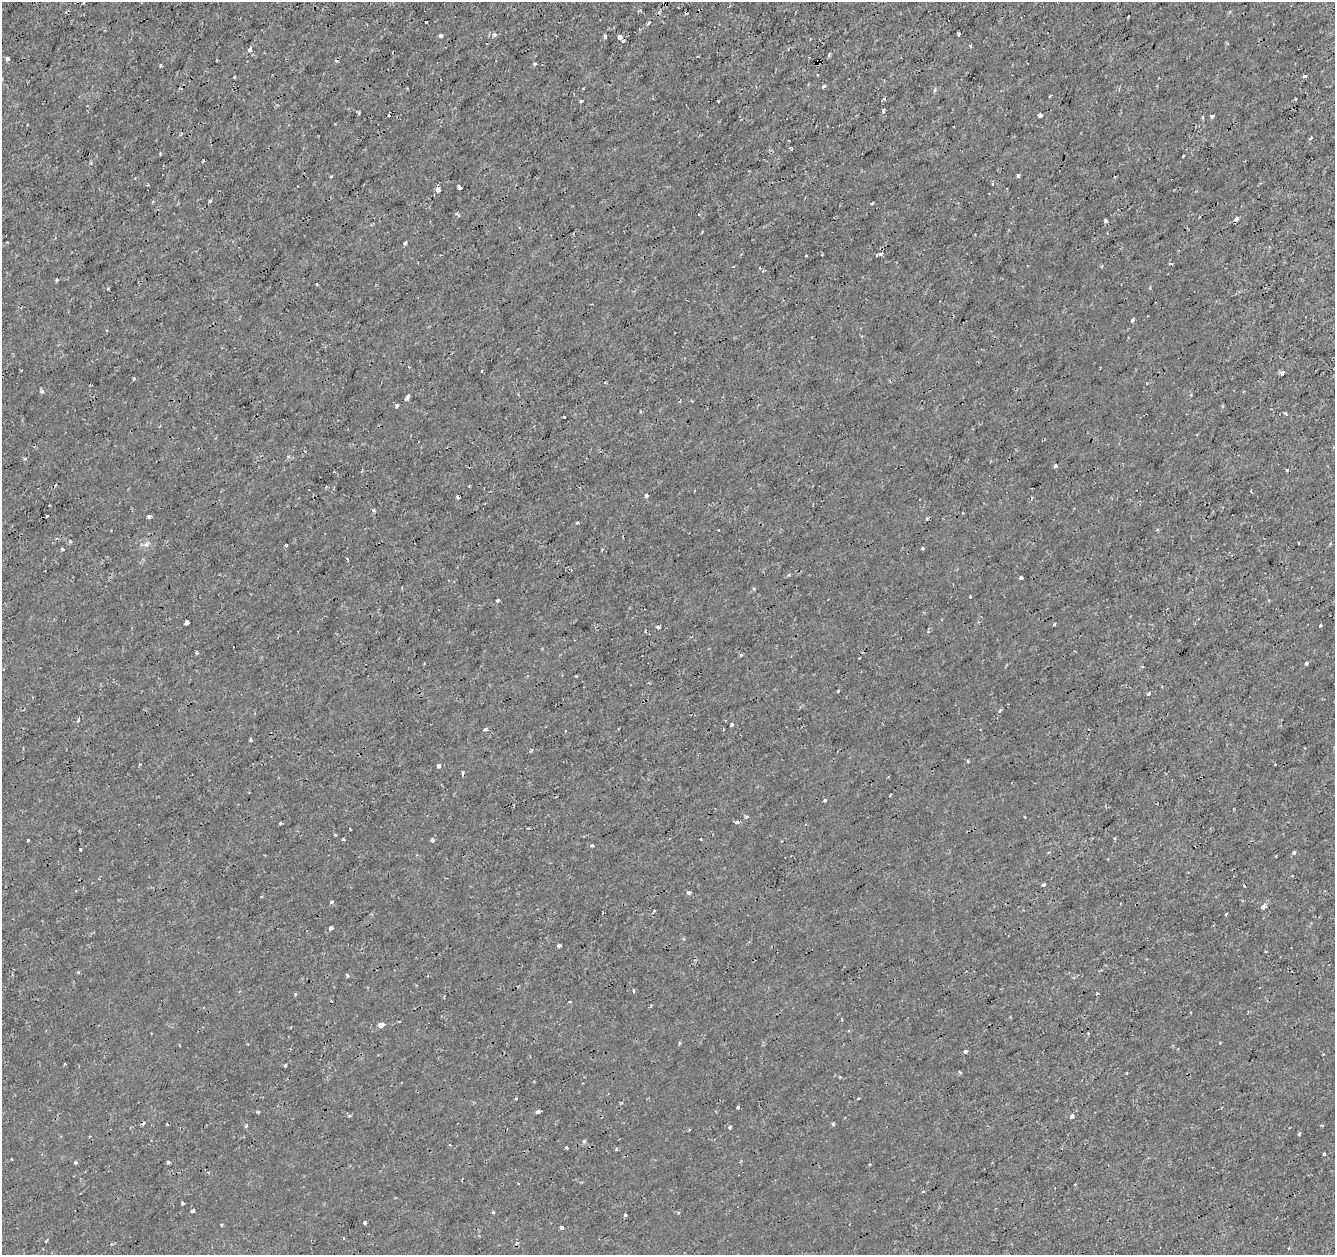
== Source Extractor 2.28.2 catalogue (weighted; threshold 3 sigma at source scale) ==
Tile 10 of 4 x 4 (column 2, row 3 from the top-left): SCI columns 1334-2666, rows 1469-2721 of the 5339 x 5500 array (HDU 1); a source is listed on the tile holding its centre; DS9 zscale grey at full resolution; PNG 1337 x 1257 px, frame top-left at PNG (2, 2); no overlay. Shown black and unused: <1% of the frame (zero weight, under 2 of 3 exposures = <1% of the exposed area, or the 3 px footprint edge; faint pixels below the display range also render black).
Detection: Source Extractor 2.28.2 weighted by HDU 2 'WHT'; one run over the whole footprint, this tile lists its part. Background 1.41e-04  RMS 0.0011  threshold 0.00507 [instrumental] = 3 sigma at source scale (4.5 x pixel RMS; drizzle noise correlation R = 1.50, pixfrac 1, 0.0396/0.0396 arcsec/px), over >= 5 px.
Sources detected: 164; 15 cosmic-ray / hot-pixel residue — not listed; the other 149 listed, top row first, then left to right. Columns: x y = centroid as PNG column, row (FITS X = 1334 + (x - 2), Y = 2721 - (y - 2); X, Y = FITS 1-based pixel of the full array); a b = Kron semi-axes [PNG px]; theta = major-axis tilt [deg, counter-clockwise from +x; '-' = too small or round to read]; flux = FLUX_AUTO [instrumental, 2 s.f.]
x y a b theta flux
659 12 5 4 - 0.18
426 22 3 3 - 0.16
648 23 4 3 - 0.37
494 34 4 4 - 0.29
958 34 4 3 - 0.31
441 36 4 3 - 0.59
605 37 4 3 - 0.26
619 37 4 3 - 0.57
624 41 4 3 - 0.47
970 46 4 3 - 0.13
249 50 4 3 - 0.97
7 59 4 4 - 0.23
818 62 5 3 - 0.54
535 64 3 3 - 0.21
161 65 3 3 - 0.15
1304 76 4 3 - 0.64
235 77 3 3 - 0.16
824 86 3 3 - 0.31
935 90 5 3 - 0.15
884 98 3 3 - 0.42
1296 99 3 2 - 0.22
581 101 3 3 - 0.28
883 111 4 3 - 0.27
359 113 4 3 - 0.14
1040 115 4 3 - 0.36
1212 116 4 3 - 0.29
1203 117 5 3 - 0.14
1311 138 4 2 - 0.19
203 161 3 2 - 0.11
1018 175 3 3 - 0.45
331 176 3 3 - 0.12
992 184 3 3 - 0.22
459 188 4 3 - 0.5
438 190 4 3 - 1.1
210 201 4 4 - 0.13
872 203 3 2 - 0.11
457 214 6 3 -35 0.21
1236 219 5 4 - 0.36
1106 220 4 3 - 0.19
702 232 3 2 - 0.099
405 243 4 3 - 0.32
881 254 4 4 - 0.31
806 255 3 2 - 0.086
1171 264 4 3 - 0.35
317 284 3 3 - 0.24
108 289 3 2 - 0.12
1132 320 4 3 - 0.4
409 367 3 2 - 0.079
482 371 3 2 - 0.097
1282 373 4 3 - 0.55
134 378 4 3 - 0.11
42 391 6 4 -63 0.22
408 396 6 3 57 0.96
397 406 4 3 - 0.51
1285 413 3 3 - 0.54
289 456 5 4 - 0.21
24 459 4 4 - 0.15
1055 466 4 3 - 0.33
1251 491 3 2 - 0.13
646 495 3 3 - 0.49
373 510 4 3 - 0.18
47 516 3 3 - 0.32
149 517 5 3 - 0.23
577 523 4 3 - 0.23
718 530 3 3 - 0.12
1299 543 3 2 - 0.086
147 544 8 5 29 0.36
1330 544 5 3 - 0.11
286 545 3 3 - 0.17
923 548 3 3 - 0.21
62 549 5 3 - 0.14
1021 578 3 3 - 0.52
402 588 3 2 - 0.12
754 589 5 3 - 0.11
970 596 3 2 - 0.15
497 600 4 3 - 0.17
187 622 4 3 - 3.4
1054 624 3 2 - 0.13
1320 625 3 2 - 0.19
658 627 5 3 - 0.19
196 653 3 3 - 0.28
741 655 4 4 - 0.15
859 658 2 2 - 0.11
1306 664 3 3 - 0.33
576 676 3 3 - 0.11
838 691 4 2 - 0.098
1148 694 3 3 - 0.47
732 725 4 3 - 0.23
485 729 4 3 - 0.52
723 729 3 2 - 0.12
251 740 3 3 - 0.35
140 764 4 3 - 0.088
438 766 5 4 - 0.31
890 795 3 2 - 0.09
825 800 3 3 - 0.16
280 823 4 3 - 0.15
335 835 3 3 - 0.15
700 838 3 3 - 0.2
28 840 3 3 - 0.18
343 840 3 3 - 0.18
432 840 3 3 - 0.85
592 846 4 3 - 0.22
80 850 3 3 - 0.61
1294 852 4 3 - 0.22
1043 885 4 3 - 0.31
688 892 4 3 - 0.48
331 902 3 3 - 0.46
1264 906 8 5 20 0.3
654 910 3 3 - 0.12
1226 914 3 3 - 0.24
331 928 4 3 - 0.6
559 945 3 3 - 0.59
348 975 4 3 - 0.27
634 990 3 3 - 0.36
295 994 4 4 - 0.13
381 1025 5 5 - 0.85
1088 1034 3 3 - 0.1
965 1051 4 3 - 0.58
65 1064 3 2 - 0.083
285 1065 3 3 - 0.14
960 1072 4 2 - 0.11
516 1098 3 3 - 0.11
858 1098 3 2 - 0.17
738 1107 4 3 - 0.12
538 1112 5 3 - 0.28
349 1116 4 3 - 0.17
1072 1116 5 4 - 0.37
833 1124 4 4 - 0.18
246 1126 5 3 - 0.15
730 1127 3 3 - 0.22
689 1130 3 2 - 0.15
1299 1134 5 3 - 0.11
584 1141 5 4 - 0.18
566 1148 3 3 - 0.16
616 1149 4 3 - 0.13
1324 1154 3 3 - 0.21
11 1159 3 2 - 0.086
75 1162 3 3 - 0.27
168 1162 3 3 - 0.2
869 1164 3 2 - 0.1
923 1192 4 3 - 0.1
182 1203 3 3 - 0.57
192 1211 4 3 - 0.65
493 1212 4 3 - 0.13
625 1215 3 3 - 0.28
365 1223 4 3 - 0.28
221 1225 3 3 - 0.12
562 1227 6 4 -15 0.32
1288 1248 3 3 - 0.12
Overlapping masked pixels (flux is a lower limit): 1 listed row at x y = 818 62
Unlisted compact peaks at least as high as the median listed source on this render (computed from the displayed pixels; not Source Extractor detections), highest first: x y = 564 417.